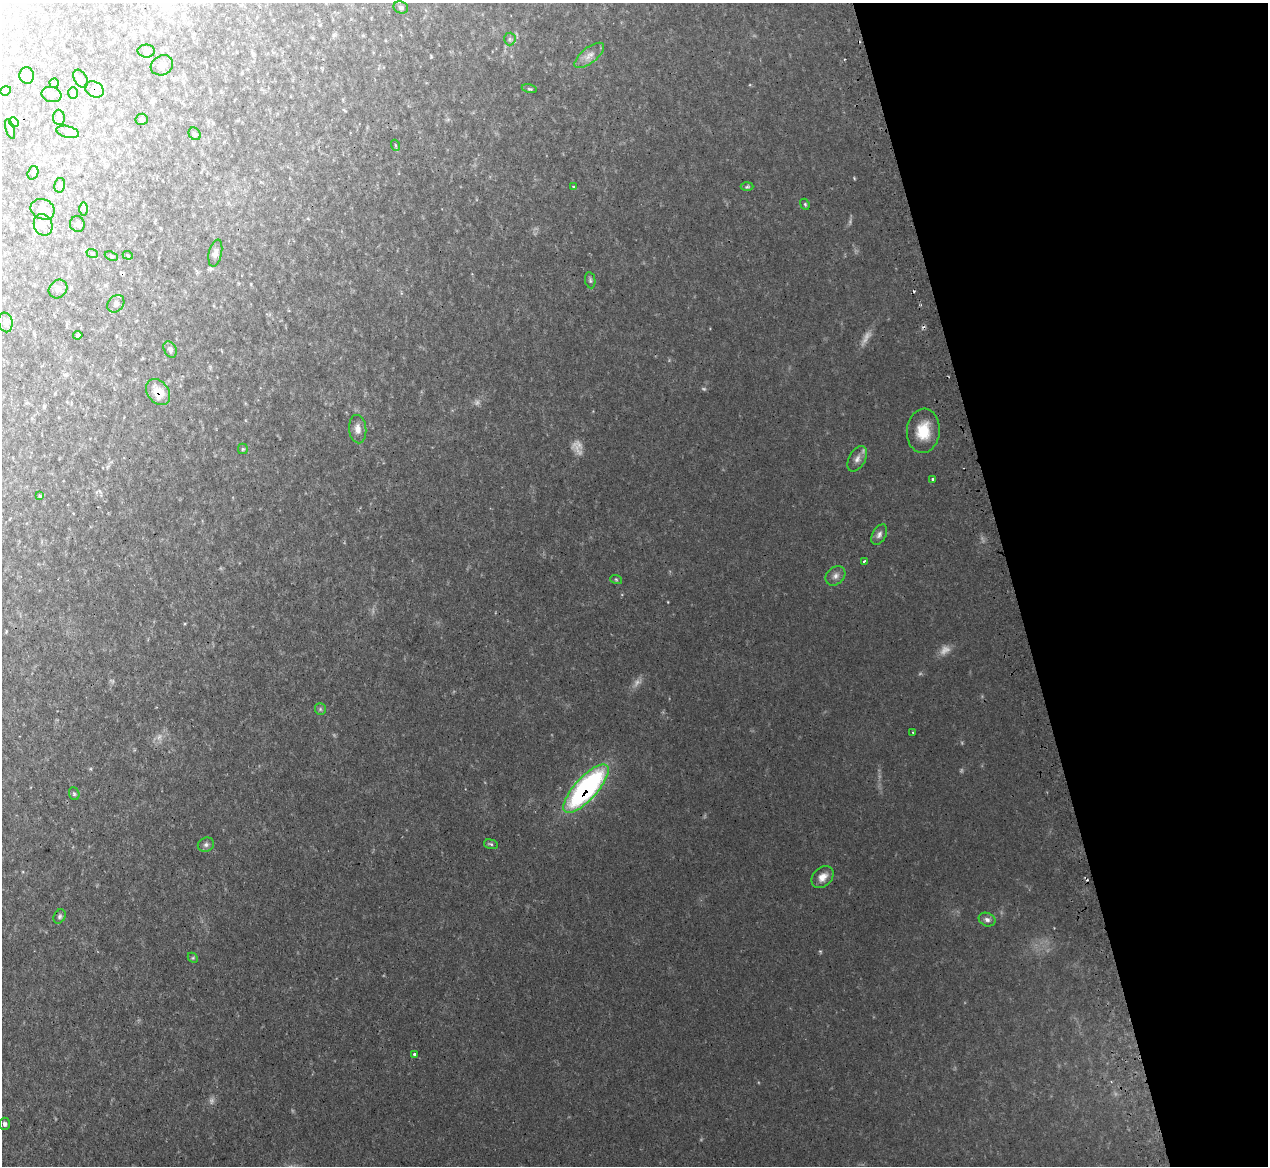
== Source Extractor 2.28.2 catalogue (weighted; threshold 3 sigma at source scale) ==
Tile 12 of 4 x 4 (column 4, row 3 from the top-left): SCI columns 3834-5099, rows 1328-2491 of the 5131 x 5103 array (HDU 1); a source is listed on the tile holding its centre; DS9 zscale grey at full resolution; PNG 1270 x 1168 px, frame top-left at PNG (2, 3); each listed source drawn as its Kron ellipse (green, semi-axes under 4 px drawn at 4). Shown black and unused: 20% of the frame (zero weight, under 2 of 3 exposures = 4% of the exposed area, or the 3 px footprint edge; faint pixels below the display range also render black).
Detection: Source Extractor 2.28.2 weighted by HDU 2 'WHT'; one run over the whole footprint, this tile lists its part. Background 0.0864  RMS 0.0083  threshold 0.0374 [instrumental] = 3 sigma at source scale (4.5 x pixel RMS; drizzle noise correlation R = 1.50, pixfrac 1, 0.05/0.05 arcsec/px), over >= 5 px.
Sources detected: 77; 8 too faint to see at this stretch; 1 inside a brighter object's white glare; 3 cosmic-ray / hot-pixel residue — neither listed nor drawn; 3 inside a brighter listed object's ellipse — not listed separately; the other 62 listed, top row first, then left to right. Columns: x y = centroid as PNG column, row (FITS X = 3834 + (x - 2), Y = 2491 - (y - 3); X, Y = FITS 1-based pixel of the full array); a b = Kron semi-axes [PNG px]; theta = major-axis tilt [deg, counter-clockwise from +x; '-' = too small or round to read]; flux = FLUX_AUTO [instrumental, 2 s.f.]
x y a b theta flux
401 7 7 6 - 2.1
510 39 6 6 - 1.7
146 51 9 6 0 3
589 55 18 7 39 6.1
162 65 11 9 29 3.9
27 76 8 7 - 2.4
81 79 10 6 -60 2.2
54 83 4 4 - 1.1
94 89 10 7 -29 3.6
529 89 7 3 -12 1.1
6 91 5 4 - 1.2
73 93 6 5 - 1.3
51 94 10 7 -13 3.1
59 117 7 5 -85 2
142 119 6 5 - 1.8
14 122 5 4 - 1.2
10 129 10 3 -72 1.2
68 132 11 5 -14 2.9
195 134 7 5 -51 1.6
395 145 5 3 - 0.72
33 173 7 5 71 1.5
60 185 7 5 78 2.4
573 186 3 3 - 1.1
747 187 6 4 2 1.5
805 204 6 4 -68 1.1
43 209 12 10 -21 6.5
84 209 6 4 -90 1.4
77 224 8 7 - 2
43 225 11 9 -67 5.8
92 253 6 3 -20 1.1
215 253 14 6 77 3.9
128 255 5 4 - 0.84
111 256 7 4 -22 1.3
590 280 8 5 -81 1.6
58 289 10 8 46 3.8
116 304 9 7 47 3.1
5 322 10 7 -78 2.9
78 335 5 4 - 1.5
170 349 9 6 -62 2.3
158 392 14 10 -54 15
358 429 14 8 -85 5.5
923 431 22 16 85 21
243 449 5 5 - 1.1
857 459 14 8 61 4.7
933 479 3 3 - 1.5
40 496 4 3 - 0.84
879 535 11 7 62 3.3
864 561 4 3 - 0.97
835 576 11 8 41 3.9
616 579 6 3 -20 1
320 709 6 5 - 1.3
913 732 3 2 - 0.76
586 789 31 11 48 170
74 794 6 5 - 1.4
491 844 7 4 -15 1.4
206 845 8 7 - 2.4
822 877 13 9 45 6.7
60 916 7 5 59 1.7
987 920 8 6 -23 3.1
193 958 5 4 - 1.1
414 1054 3 3 - 1.5
5 1124 6 5 - 2
Overlapping masked pixels (flux is a lower limit): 3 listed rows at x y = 94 89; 158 392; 586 789
Unlisted compact peaks at least as high as the median listed source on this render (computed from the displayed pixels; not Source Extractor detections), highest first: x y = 854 178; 820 951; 668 602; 431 57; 90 769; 850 222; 962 743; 920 674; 184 624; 750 85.